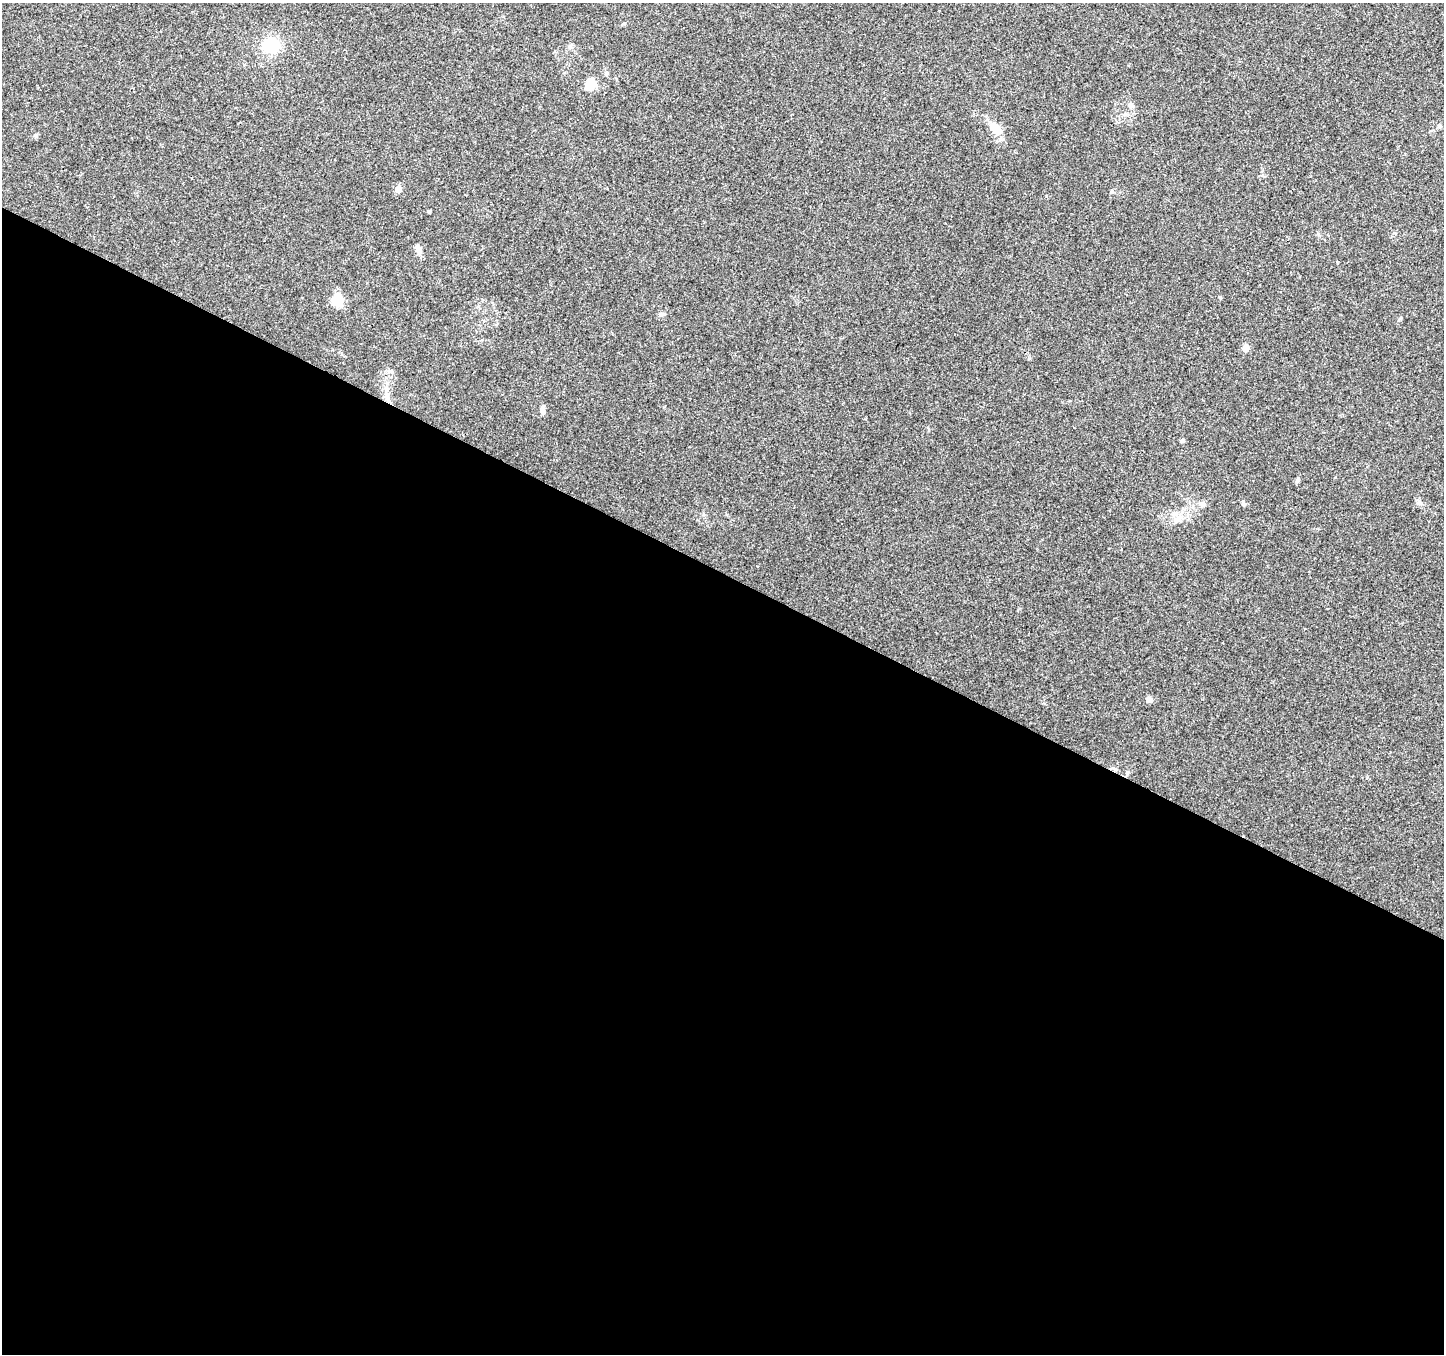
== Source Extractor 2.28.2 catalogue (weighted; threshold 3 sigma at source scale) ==
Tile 14 of 4 x 4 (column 2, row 4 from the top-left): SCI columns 1443-2884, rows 199-1550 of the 5776 x 5870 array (HDU 1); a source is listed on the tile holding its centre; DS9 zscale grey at full resolution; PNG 1446 x 1356 px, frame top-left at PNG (2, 3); no overlay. Shown black and unused: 58% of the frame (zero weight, under 3 of 4 exposures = <1% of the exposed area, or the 3 px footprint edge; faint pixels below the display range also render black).
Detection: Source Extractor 2.28.2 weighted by HDU 2 'WHT'; one run over the whole footprint, this tile lists its part. Background 0.0518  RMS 0.0036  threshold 0.0162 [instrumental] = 3 sigma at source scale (4.5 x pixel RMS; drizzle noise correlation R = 1.50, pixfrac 1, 0.0396/0.0396 arcsec/px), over >= 5 px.
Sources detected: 22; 1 inside a brighter listed object's ellipse — not listed separately; the other 21 listed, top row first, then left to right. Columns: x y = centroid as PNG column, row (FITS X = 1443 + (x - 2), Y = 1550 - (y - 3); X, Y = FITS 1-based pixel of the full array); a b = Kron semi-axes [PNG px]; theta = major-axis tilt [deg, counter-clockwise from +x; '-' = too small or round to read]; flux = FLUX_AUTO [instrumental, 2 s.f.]
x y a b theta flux
271 45 15 14 - 13
591 84 6 5 - 22
1131 105 10 5 -25 0.93
1439 126 6 5 - 0.69
996 129 18 11 -43 5.1
398 189 5 5 - 4.5
1112 191 5 5 - 0.48
429 211 4 3 - 0.52
418 249 11 7 -68 2.3
337 300 15 10 -84 7.2
661 314 8 5 -20 0.75
1400 318 5 5 - 0.43
1245 348 5 5 - 5
387 396 17 6 -80 2.8
543 410 9 5 -85 1.5
1182 441 6 5 - 0.62
1298 479 7 5 74 0.69
1419 502 8 6 90 0.95
1202 503 10 4 0 0.98
1178 519 13 7 40 2.3
1149 699 6 6 - 1.8
Unlisted compact peaks at least as high as the median listed source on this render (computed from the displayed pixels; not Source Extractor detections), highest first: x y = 1220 297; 1029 358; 1318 234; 1243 504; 1046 196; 36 136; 1394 233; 624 23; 1367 777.